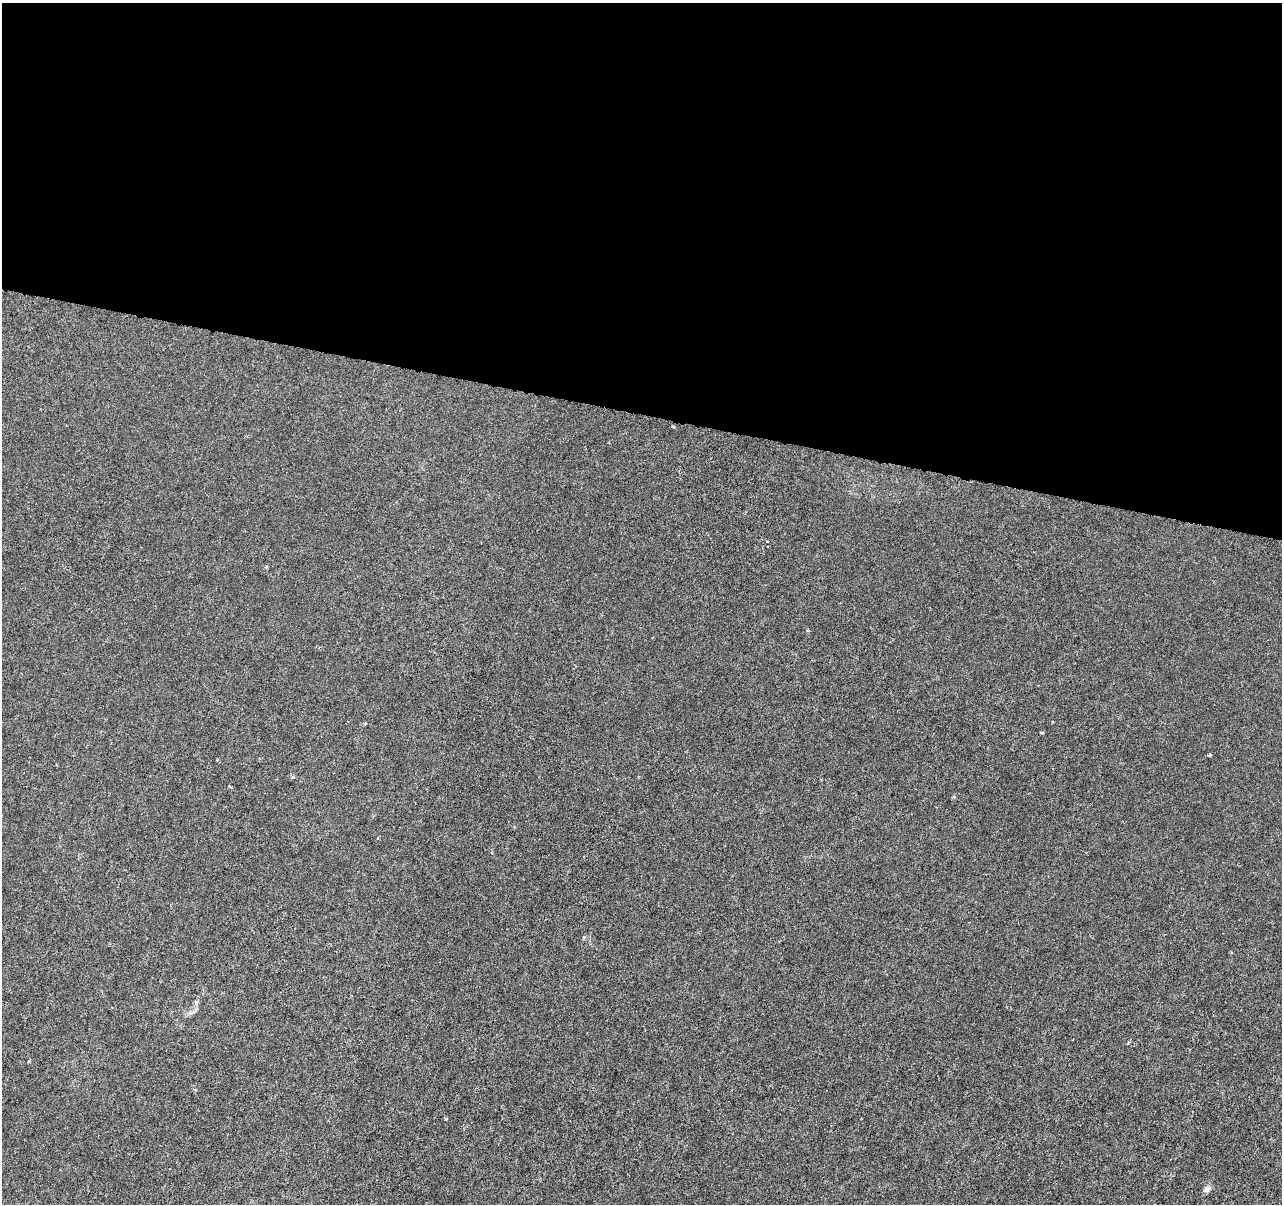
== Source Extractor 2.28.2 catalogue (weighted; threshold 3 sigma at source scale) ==
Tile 3 of 4 x 4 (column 3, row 1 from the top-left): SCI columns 2561-3840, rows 3828-5029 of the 5128 x 5312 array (HDU 1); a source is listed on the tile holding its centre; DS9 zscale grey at full resolution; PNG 1284 x 1206 px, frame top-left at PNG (2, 3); no overlay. Shown black and unused: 34% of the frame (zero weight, under 3 of 6 exposures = <1% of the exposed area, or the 3 px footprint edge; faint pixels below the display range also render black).
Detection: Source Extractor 2.28.2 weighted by HDU 2 'WHT'; one run over the whole footprint, this tile lists its part. Background -1.32e-04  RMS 0.0013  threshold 0.00513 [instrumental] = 3 sigma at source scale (4.09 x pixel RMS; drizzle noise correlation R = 1.36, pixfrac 0.8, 0.0396/0.0396 arcsec/px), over >= 5 px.
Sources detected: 10; all 10 listed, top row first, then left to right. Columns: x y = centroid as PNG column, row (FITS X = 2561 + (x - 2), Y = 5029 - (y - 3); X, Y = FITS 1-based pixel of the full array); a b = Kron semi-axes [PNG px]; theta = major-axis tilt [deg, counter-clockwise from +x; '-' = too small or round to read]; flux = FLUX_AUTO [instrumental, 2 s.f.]
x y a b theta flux
673 426 4 3 - 0.17
365 723 4 3 - 0.15
1042 732 3 3 - 0.28
1210 755 4 3 - 0.2
293 777 5 3 - 0.15
230 787 5 3 - 0.11
29 1061 4 3 - 0.1
195 1089 4 3 - 0.11
445 1118 6 3 -21 0.12
1207 1189 10 7 26 0.43
Overlapping masked pixels (flux is a lower limit): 1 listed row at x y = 673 426